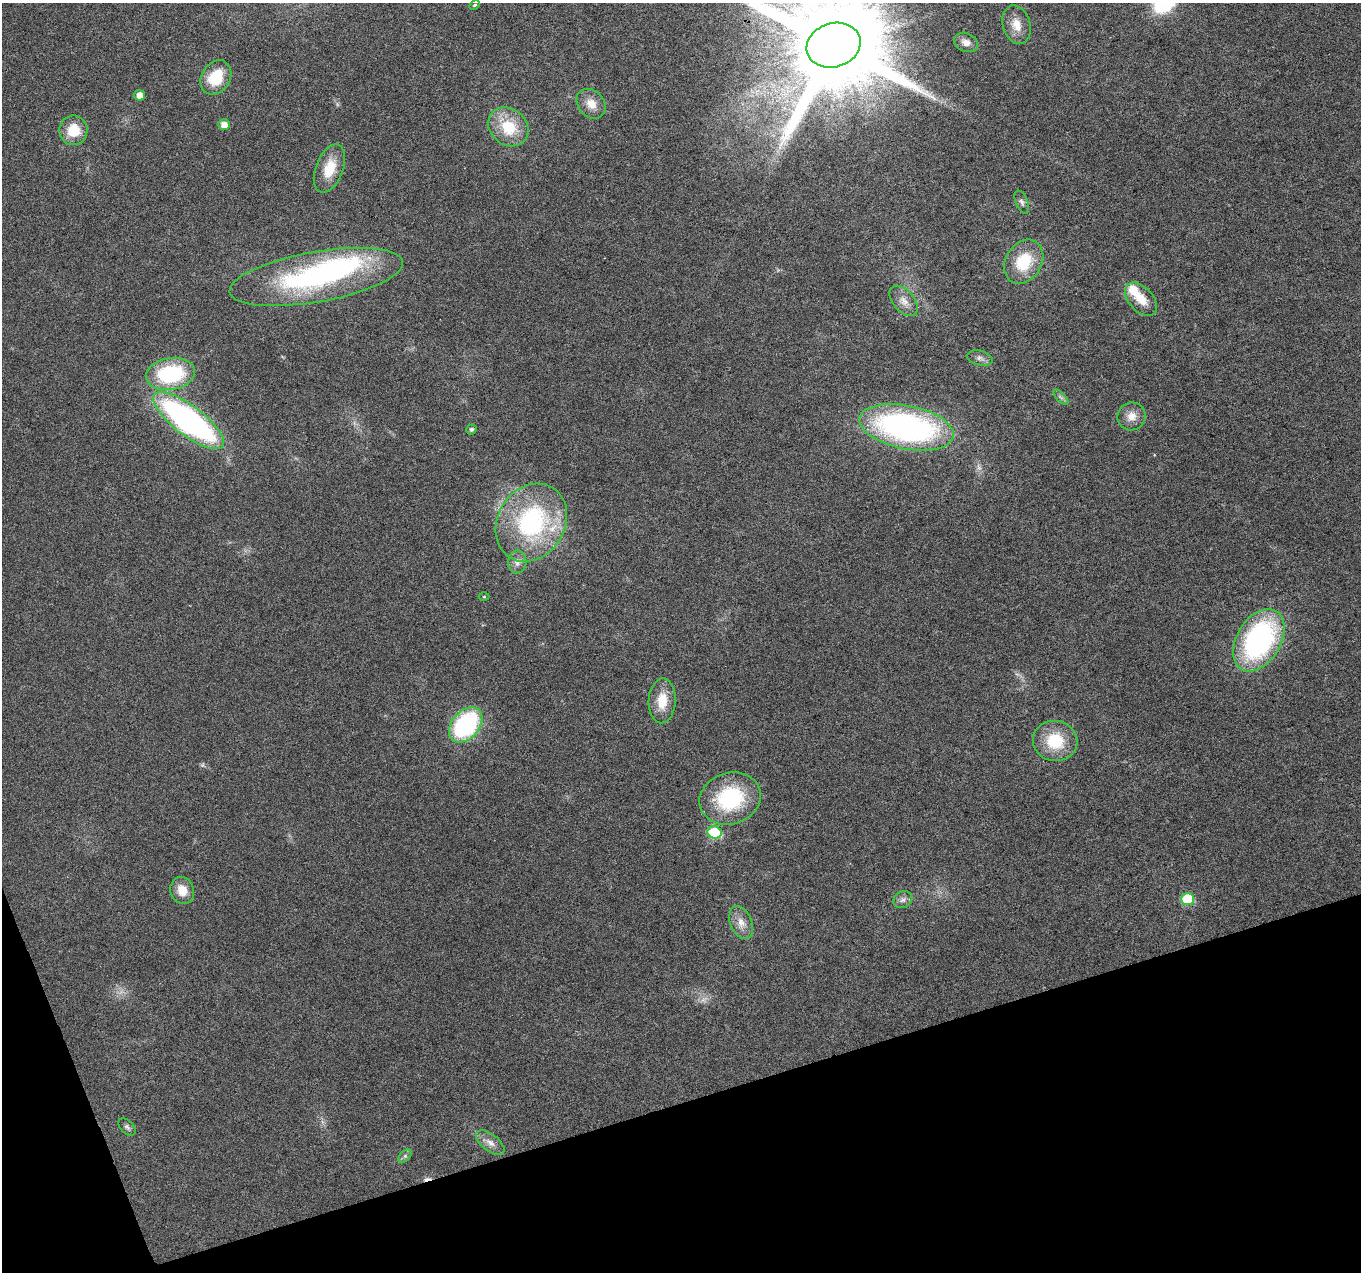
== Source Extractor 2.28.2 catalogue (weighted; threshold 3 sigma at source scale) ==
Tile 14 of 4 x 4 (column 2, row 4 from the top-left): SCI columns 1361-2719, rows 123-1392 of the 5437 x 5268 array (HDU 1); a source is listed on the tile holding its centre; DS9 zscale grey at full resolution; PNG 1363 x 1274 px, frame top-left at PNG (2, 3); each listed source drawn as its Kron ellipse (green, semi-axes under 4 px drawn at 4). Shown black and unused: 15% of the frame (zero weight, under 3 of 6 exposures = <1% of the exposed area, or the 3 px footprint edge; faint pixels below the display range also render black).
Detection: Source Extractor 2.28.2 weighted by HDU 2 'WHT'; one run over the whole footprint, this tile lists its part. Background 0.0284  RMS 0.0027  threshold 0.0112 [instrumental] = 3 sigma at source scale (4.09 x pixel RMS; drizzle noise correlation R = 1.36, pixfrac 0.8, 0.0396/0.0396 arcsec/px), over >= 5 px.
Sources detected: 43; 1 too faint to see at this stretch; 1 inside a brighter object's white glare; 1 cosmic-ray / hot-pixel residue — neither listed nor drawn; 1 inside a brighter listed object's ellipse — not listed separately; the other 39 listed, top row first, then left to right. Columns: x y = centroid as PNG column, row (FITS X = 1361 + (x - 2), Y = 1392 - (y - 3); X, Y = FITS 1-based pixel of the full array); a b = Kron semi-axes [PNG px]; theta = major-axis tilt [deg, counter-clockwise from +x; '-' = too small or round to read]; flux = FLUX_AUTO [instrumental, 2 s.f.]
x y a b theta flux
475 5 6 4 27 0.37
1017 25 20 13 -74 3.5
966 42 12 9 -24 1.9
833 45 27 22 17 7600
216 77 18 14 57 8.5
140 95 5 5 - 2.1
591 104 16 13 -48 3.1
224 125 6 5 - 1.9
508 127 21 18 -40 9.3
73 130 15 14 - 6.4
330 168 25 13 69 6.5
1022 202 12 6 -67 0.85
1024 262 23 18 58 10
316 277 88 25 10 54
1141 299 20 12 -47 4.5
904 301 18 10 -49 2.5
980 358 13 7 -12 1.2
170 374 24 16 9 23
1061 397 9 3 -45 0.58
1132 416 14 14 - 2.8
188 420 43 15 -37 84
906 427 48 22 -11 77
471 429 5 5 - 0.57
531 523 41 33 58 39
517 562 11 9 85 1.7
484 597 5 3 - 0.22
1259 640 34 22 59 54
662 701 22 13 87 5.6
466 725 20 13 50 33
1055 741 22 20 -11 10
730 798 31 25 17 22
714 832 7 6 - 18
182 890 14 11 -70 3.6
1187 899 6 6 - 15
903 900 10 8 28 1.1
741 923 17 10 -67 2.7
127 1127 10 6 -45 0.74
490 1143 17 8 -37 2
405 1156 8 5 45 0.55
Overlapping masked pixels (flux is a lower limit): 1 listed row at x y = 833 45
Isophote crosses this tile's border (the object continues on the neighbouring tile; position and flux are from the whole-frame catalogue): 1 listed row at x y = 833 45